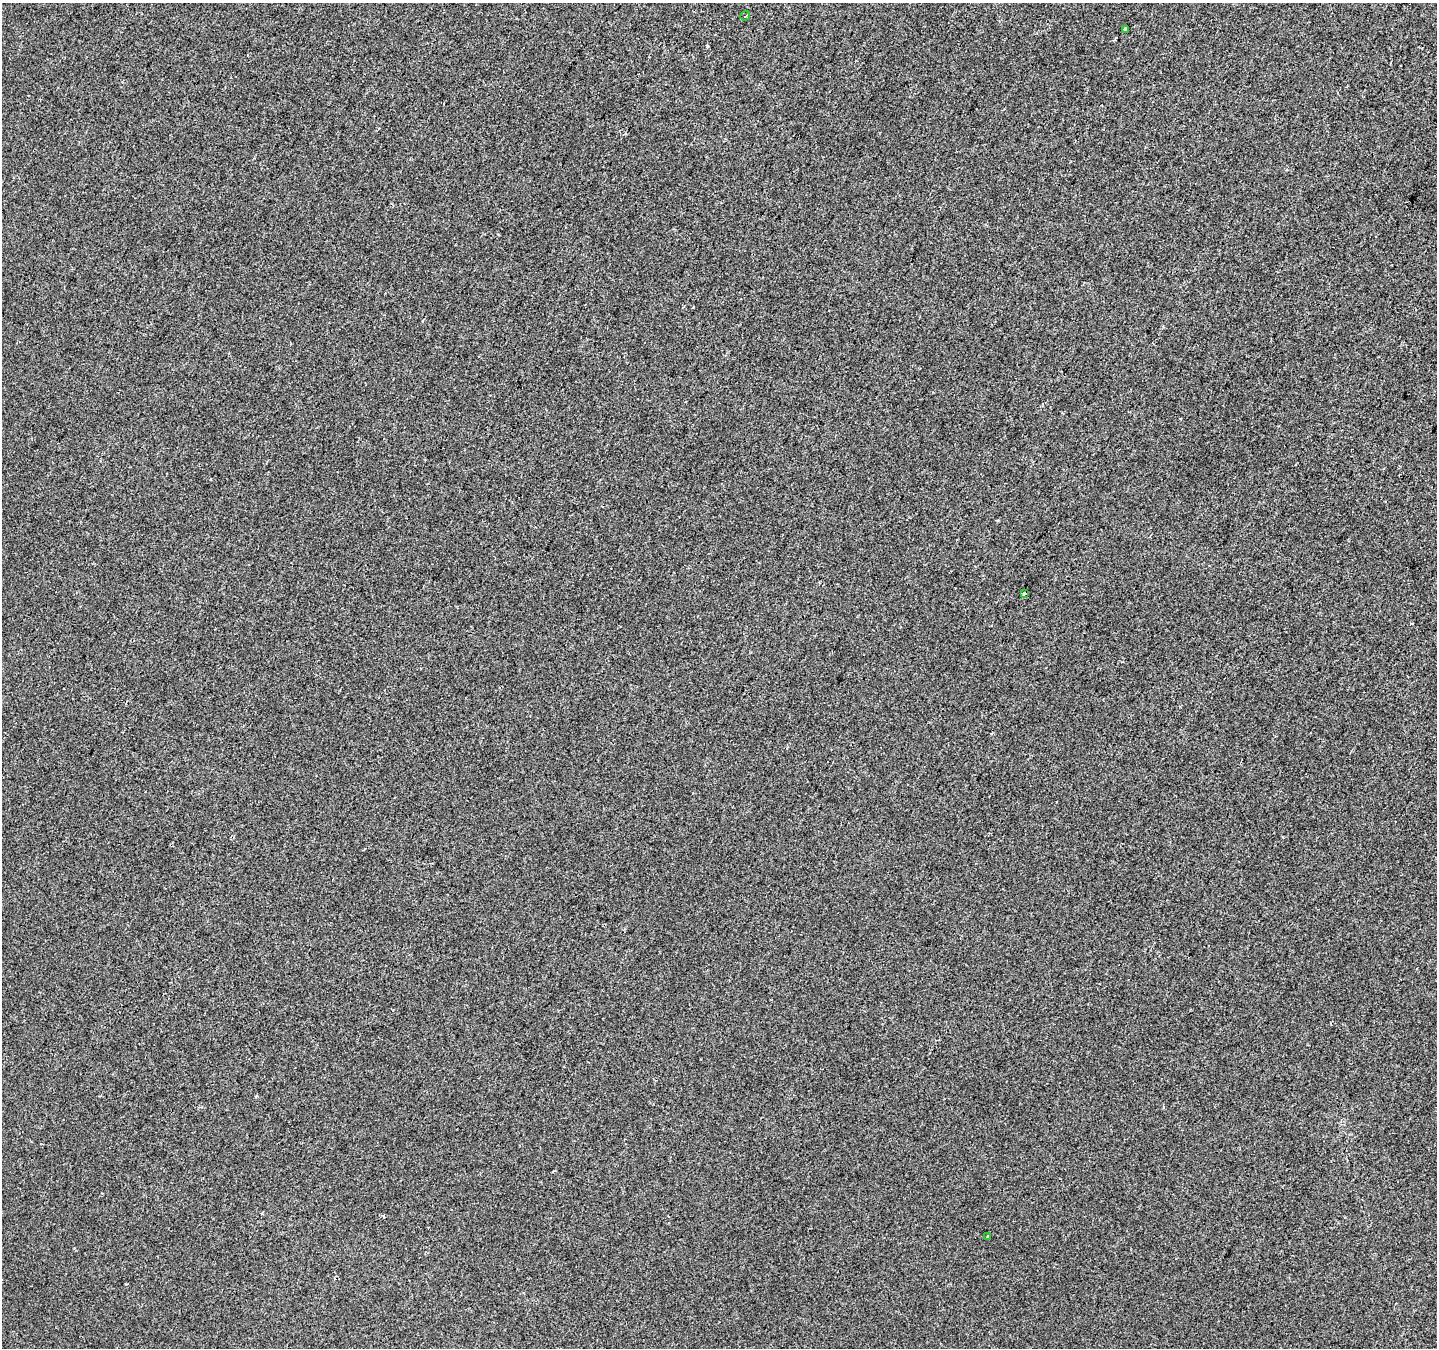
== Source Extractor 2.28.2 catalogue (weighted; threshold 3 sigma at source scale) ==
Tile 10 of 4 x 4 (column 2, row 3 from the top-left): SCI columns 1437-2871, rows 1546-2891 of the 5749 x 5849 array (HDU 1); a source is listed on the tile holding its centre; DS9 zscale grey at full resolution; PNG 1439 x 1350 px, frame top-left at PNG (2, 3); each listed source drawn as its Kron ellipse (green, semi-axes under 4 px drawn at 4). Shown black and unused: <1% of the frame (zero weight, under 2 of 3 exposures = <1% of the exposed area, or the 3 px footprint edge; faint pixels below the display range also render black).
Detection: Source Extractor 2.28.2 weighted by HDU 2 'WHT'; one run over the whole footprint, this tile lists its part. Background 5.63e-04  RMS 0.0042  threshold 0.0188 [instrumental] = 3 sigma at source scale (4.5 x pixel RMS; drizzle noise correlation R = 1.50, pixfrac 1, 0.0396/0.0396 arcsec/px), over >= 5 px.
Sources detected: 4; all 4 listed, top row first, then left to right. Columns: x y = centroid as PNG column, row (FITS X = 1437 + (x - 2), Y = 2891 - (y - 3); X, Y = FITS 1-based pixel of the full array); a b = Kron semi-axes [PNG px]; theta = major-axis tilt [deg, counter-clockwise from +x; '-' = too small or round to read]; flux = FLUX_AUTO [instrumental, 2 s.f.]
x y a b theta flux
745 16 5 2 - 0.59
1125 29 4 3 - 2.5
1024 594 4 3 - 1.2
987 1236 3 2 - 0.53